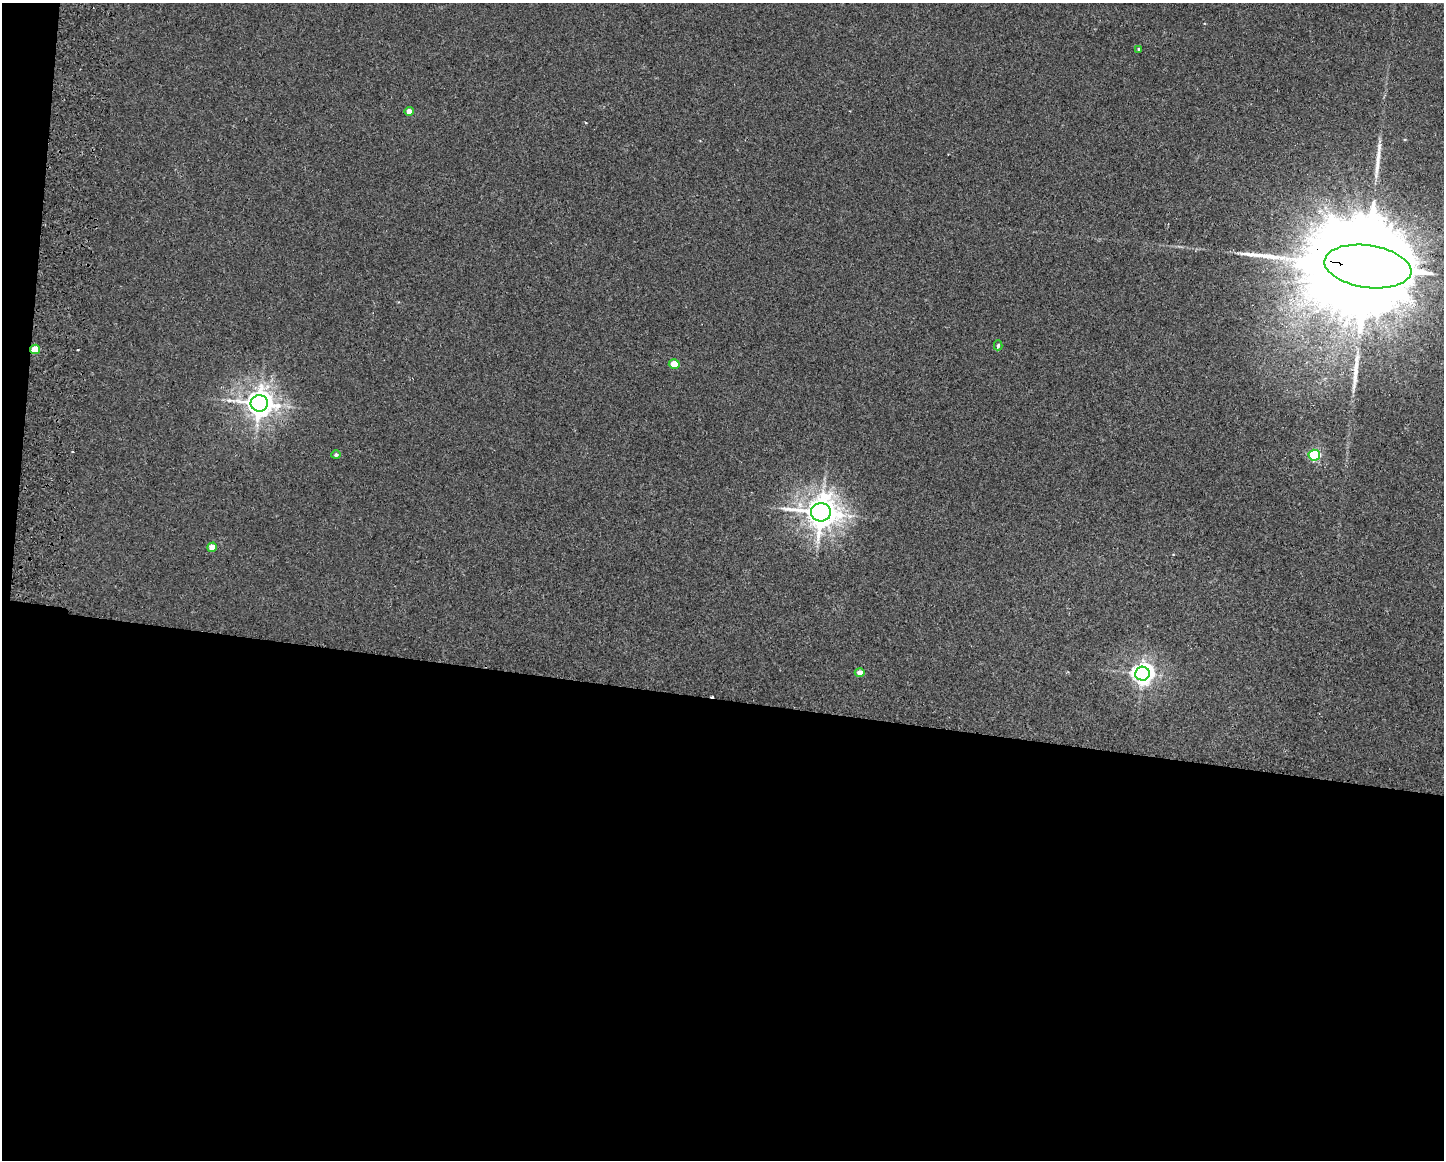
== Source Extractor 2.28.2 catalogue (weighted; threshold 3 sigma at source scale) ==
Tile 10 of 3 x 4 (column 1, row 4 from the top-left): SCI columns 167-1608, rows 14-1171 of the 4771 x 4656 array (HDU 1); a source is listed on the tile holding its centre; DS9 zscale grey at full resolution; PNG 1446 x 1162 px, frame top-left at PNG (2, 3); each listed source drawn as its Kron ellipse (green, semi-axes under 4 px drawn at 4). Shown black and unused: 41% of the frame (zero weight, under 2 of 3 exposures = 3% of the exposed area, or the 3 px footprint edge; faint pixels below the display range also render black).
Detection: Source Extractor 2.28.2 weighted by HDU 2 'WHT'; one run over the whole footprint, this tile lists its part. Background 0.0271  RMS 0.0067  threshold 0.03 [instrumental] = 3 sigma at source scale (4.5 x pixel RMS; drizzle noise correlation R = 1.50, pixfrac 1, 0.05/0.05 arcsec/px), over >= 5 px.
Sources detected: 17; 2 cosmic-ray / hot-pixel residue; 2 long thin detections or spike segments (spike, bleed or trail) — neither listed nor drawn; the other 13 listed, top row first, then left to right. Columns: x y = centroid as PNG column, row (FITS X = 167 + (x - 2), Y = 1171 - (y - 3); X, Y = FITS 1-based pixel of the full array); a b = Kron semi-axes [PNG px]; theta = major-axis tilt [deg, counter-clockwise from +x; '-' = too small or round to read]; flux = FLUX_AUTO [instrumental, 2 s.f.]
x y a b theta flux
1139 49 4 3 - 0.81
409 111 4 4 - 5.7
1368 267 44 21 -8 38000
998 345 5 4 - 1.1
35 349 5 4 - 12
674 364 5 4 - 16
259 403 9 8 - 840
336 455 4 4 - 1.5
1314 455 6 5 - 74
821 512 10 9 - 1200
212 547 5 4 - 8.5
860 672 5 4 - 5.3
1142 674 7 7 - 450
Overlapping masked pixels (flux is a lower limit): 2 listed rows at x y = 1368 267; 35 349